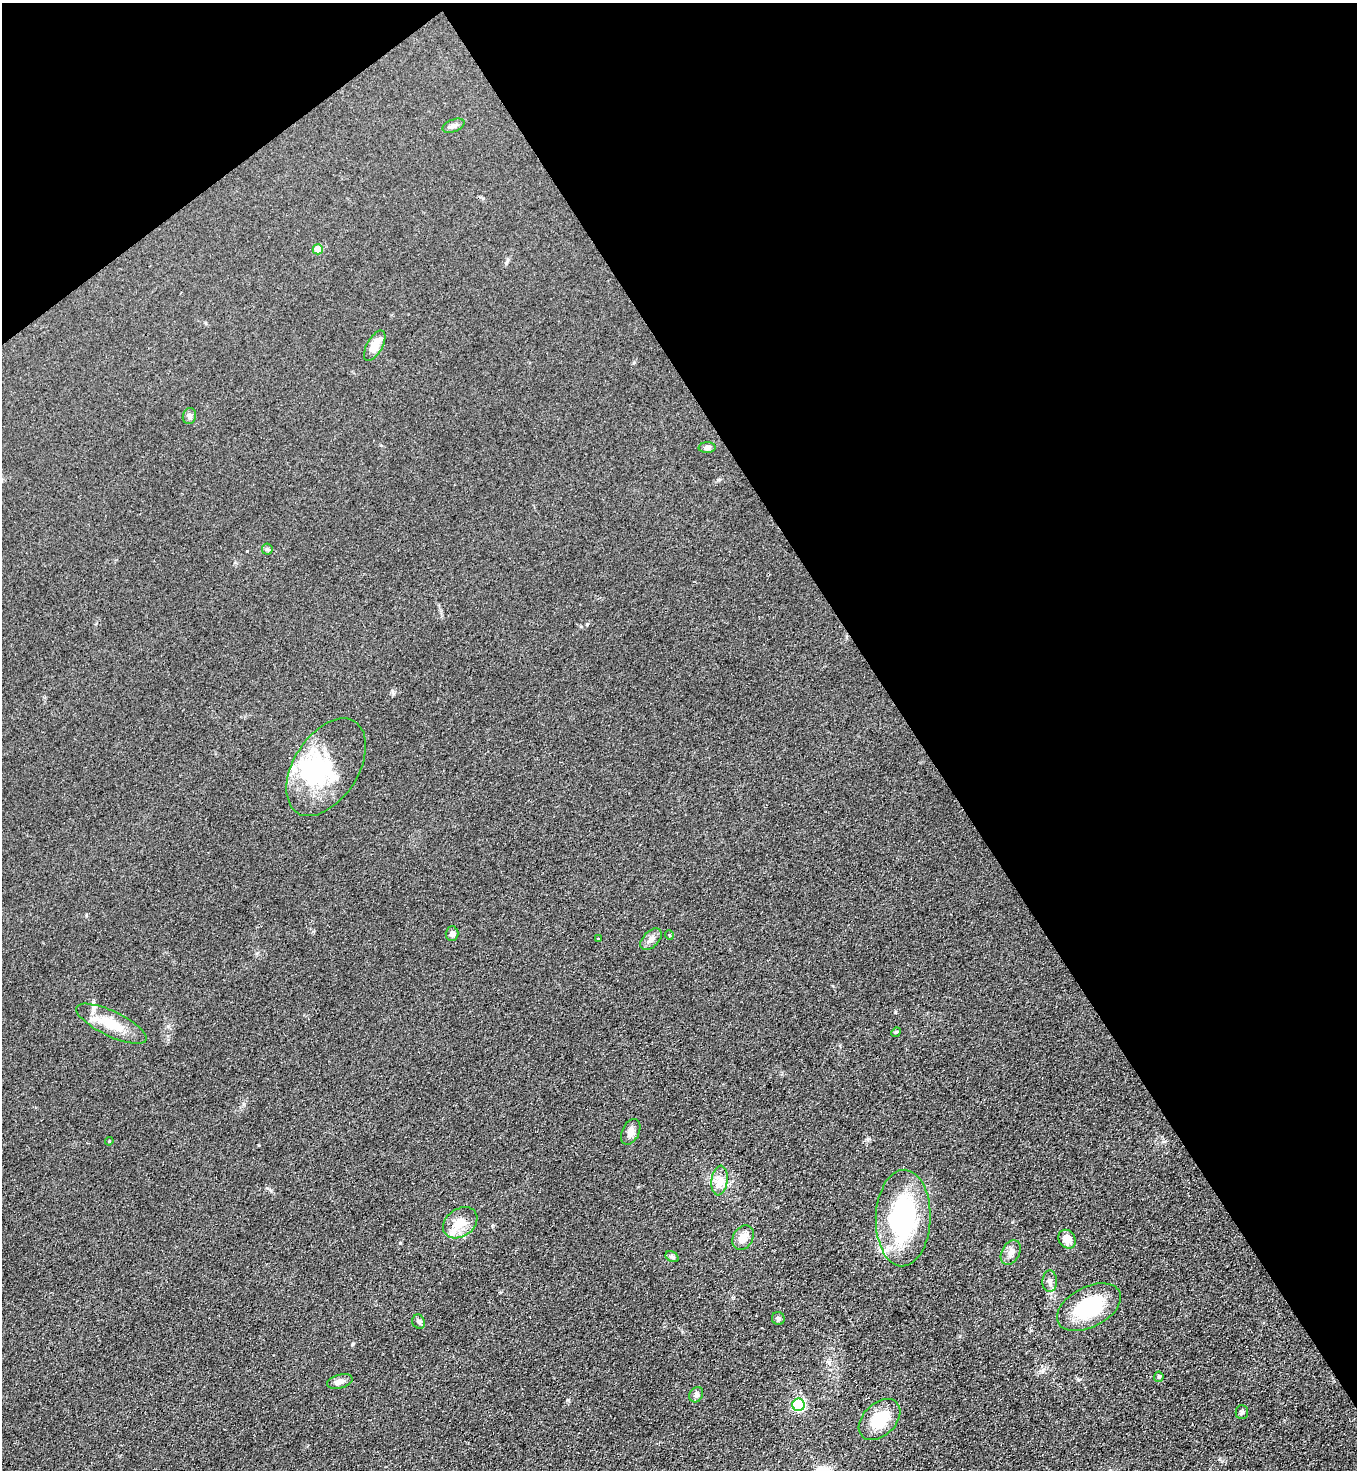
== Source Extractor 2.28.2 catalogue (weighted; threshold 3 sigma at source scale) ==
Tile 3 of 4 x 4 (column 3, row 1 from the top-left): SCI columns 3025-4379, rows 4428-5895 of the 5908 x 5918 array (HDU 1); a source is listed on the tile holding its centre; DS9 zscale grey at full resolution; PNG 1359 x 1472 px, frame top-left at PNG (2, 3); each listed source drawn as its Kron ellipse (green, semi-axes under 4 px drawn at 4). Shown black and unused: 36% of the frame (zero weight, under 3 of 4 exposures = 3% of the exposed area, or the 3 px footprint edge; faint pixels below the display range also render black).
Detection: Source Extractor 2.28.2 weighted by HDU 2 'WHT'; one run over the whole footprint, this tile lists its part. Background 0.0764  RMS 0.0072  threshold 0.0324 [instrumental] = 3 sigma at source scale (4.5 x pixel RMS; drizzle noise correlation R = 1.50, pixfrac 1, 0.05/0.05 arcsec/px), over >= 5 px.
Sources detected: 38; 2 inside a brighter object's white glare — neither listed nor drawn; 4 inside a brighter listed object's ellipse — not listed separately; the other 32 listed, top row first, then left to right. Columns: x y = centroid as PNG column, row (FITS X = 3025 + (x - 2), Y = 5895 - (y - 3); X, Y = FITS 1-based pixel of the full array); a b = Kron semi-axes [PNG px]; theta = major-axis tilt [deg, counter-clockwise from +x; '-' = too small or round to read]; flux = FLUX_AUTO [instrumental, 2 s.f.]
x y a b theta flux
454 126 11 6 20 2.7
318 249 5 5 - 12
375 346 17 7 60 11
189 416 8 6 77 2.5
707 447 8 5 3 2.6
267 549 5 5 - 1.2
326 767 54 32 58 53
452 934 7 6 - 2.5
669 935 5 3 - 0.67
599 939 3 3 - 0.8
651 939 13 8 45 4.4
111 1024 38 12 -25 18
896 1032 5 4 - 0.81
631 1132 13 8 64 4.7
109 1141 4 4 - 0.72
719 1181 15 8 82 6.2
903 1218 48 27 88 110
460 1223 19 13 36 12
743 1238 13 10 60 7.4
1067 1239 10 8 -56 7.4
1011 1252 13 9 61 5
672 1257 7 5 -30 1.4
1050 1281 11 7 88 3.3
1089 1307 34 20 27 45
778 1318 6 6 - 1.7
419 1322 7 6 - 1.8
1159 1377 5 4 - 1.4
340 1381 13 7 15 3.7
696 1395 8 6 61 2.5
798 1405 6 6 - 81
1242 1412 7 6 - 1.6
880 1420 24 16 44 24
Overlapping masked pixels (flux is a lower limit): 1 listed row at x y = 903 1218
Unlisted compact peaks at least as high as the median listed source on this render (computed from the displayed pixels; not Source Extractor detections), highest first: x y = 353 1344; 587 624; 718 480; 267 1188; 168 1026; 492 1226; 392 691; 86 915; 244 1104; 634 362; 896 1012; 506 263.